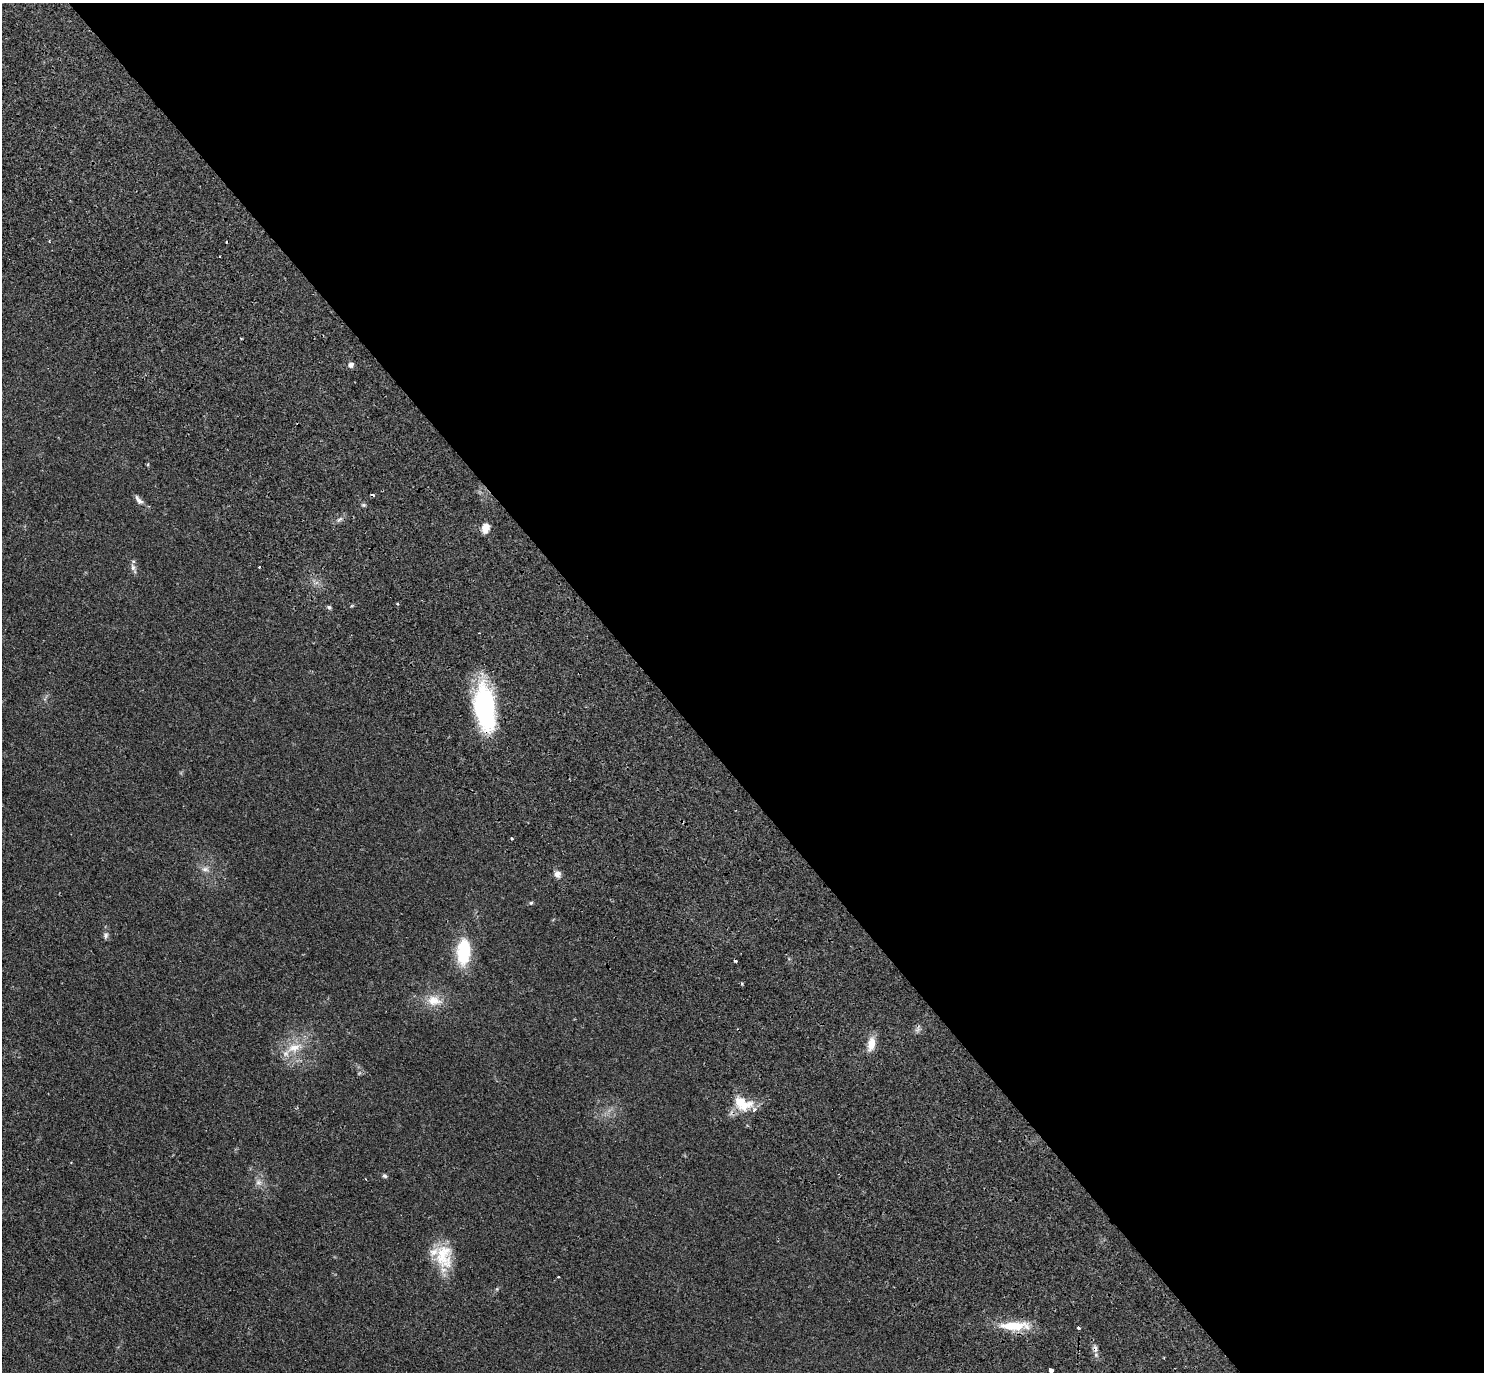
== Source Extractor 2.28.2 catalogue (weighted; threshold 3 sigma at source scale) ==
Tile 8 of 4 x 4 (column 4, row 2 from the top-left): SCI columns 4636-6117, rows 3203-4572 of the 6266 x 6263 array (HDU 1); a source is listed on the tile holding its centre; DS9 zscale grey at full resolution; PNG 1486 x 1374 px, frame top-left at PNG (2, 3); no overlay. Shown black and unused: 56% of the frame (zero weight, under 2 of 3 exposures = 11% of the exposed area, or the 3 px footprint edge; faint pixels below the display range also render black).
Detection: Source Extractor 2.28.2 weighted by HDU 2 'WHT'; one run over the whole footprint, this tile lists its part. Background 0.094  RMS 0.0087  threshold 0.0392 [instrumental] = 3 sigma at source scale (4.5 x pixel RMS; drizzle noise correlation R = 1.50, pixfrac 1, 0.05/0.05 arcsec/px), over >= 5 px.
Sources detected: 33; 5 cosmic-ray / hot-pixel residue — not listed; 2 inside a brighter listed object's ellipse — not listed separately; the other 26 listed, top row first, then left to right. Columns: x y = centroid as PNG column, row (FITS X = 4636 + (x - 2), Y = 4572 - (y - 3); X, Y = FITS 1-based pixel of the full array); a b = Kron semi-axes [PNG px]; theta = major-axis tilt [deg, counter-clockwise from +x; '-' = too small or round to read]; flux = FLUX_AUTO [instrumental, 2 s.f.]
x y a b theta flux
241 338 3 2 - 0.87
351 365 5 5 - 4.5
139 500 14 6 -50 3.7
339 519 9 4 31 2.2
485 528 11 8 77 7.6
133 567 10 6 -73 2.8
397 604 4 3 - 0.91
329 607 6 5 - 1.6
485 708 48 20 -82 110
511 838 3 2 - 0.82
205 869 10 6 0 3.5
557 874 8 7 - 4.1
531 903 5 4 - 1.1
106 935 8 6 78 2.3
463 952 28 14 86 41
434 1001 21 14 -11 13
871 1044 16 8 81 10
294 1048 22 12 18 16
742 1103 26 15 -24 20
385 1176 6 5 - 1.5
258 1182 9 6 1 3.3
444 1256 33 21 -86 29
558 1277 3 2 - 0.67
1014 1326 38 11 0 23
1078 1328 3 3 - 3.3
1051 1370 4 3 - 17
Overlapping masked pixels (flux is a lower limit): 1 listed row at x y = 485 708
Unlisted compact peaks at least as high as the median listed source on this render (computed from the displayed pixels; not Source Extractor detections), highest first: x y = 363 505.